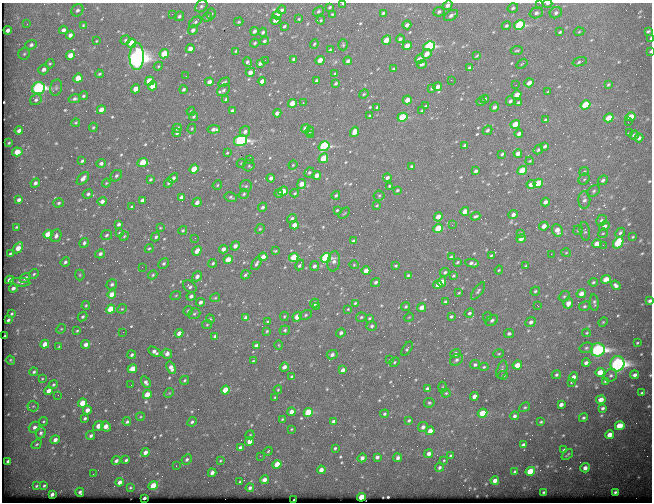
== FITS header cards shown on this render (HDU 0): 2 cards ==
NAXIS1  =                  650
NAXIS2  =                  500

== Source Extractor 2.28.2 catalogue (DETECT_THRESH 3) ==
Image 650 x 500 px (HDU 0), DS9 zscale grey, 1 PNG px = 1 image px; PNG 654 x 504 px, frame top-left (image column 1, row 500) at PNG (2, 3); each listed source drawn as its Kron ellipse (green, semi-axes under 4 px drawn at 4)
Background 668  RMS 3.5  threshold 10.4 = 3 sigma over >= 5 px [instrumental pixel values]
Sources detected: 582; of the 582, the 500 brightest by FLUX_AUTO listed and drawn (82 fainter detections omitted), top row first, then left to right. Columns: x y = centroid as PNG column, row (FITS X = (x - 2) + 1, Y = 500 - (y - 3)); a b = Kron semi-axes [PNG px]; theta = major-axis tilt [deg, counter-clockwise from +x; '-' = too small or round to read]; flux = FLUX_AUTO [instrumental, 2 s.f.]
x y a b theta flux
540 3 2 2 - 360
547 3 5 2 - 430
343 4 3 2 - 200
448 5 5 4 - 800
201 6 7 5 44 490
330 7 4 3 - 280
513 8 5 4 - 380
77 10 6 5 - 720
282 10 4 4 - 460
318 11 6 4 39 430
439 12 6 4 26 510
383 13 3 3 - 300
536 13 7 5 18 620
556 13 6 5 - 560
172 14 2 2 - 490
211 14 5 4 - 390
332 14 3 3 - 240
277 15 5 4 - 1200
451 15 8 4 31 740
179 16 5 4 - 530
207 17 5 4 - 400
299 19 3 2 - 210
321 20 4 4 - 280
275 21 5 3 - 670
195 22 7 4 34 480
239 22 5 3 - 230
27 24 3 3 - 210
83 25 4 3 - 210
407 25 4 3 - 900
519 25 5 4 - 20000
284 26 3 2 - 300
506 26 5 4 - 440
8 30 4 3 - 830
63 30 4 4 - 960
193 30 5 4 - 750
254 31 4 3 - 720
648 31 3 3 - 330
263 32 4 4 - 470
560 32 3 3 - 270
579 32 5 3 - 210
70 35 4 4 - 920
400 39 4 3 - 530
651 39 3 2 - 630
125 40 5 4 - 400
387 40 5 4 - 4700
96 41 3 2 - 200
264 41 4 3 - 390
132 43 5 4 - 6800
255 43 5 3 - 330
314 44 5 3 - 340
31 45 6 4 22 600
343 45 5 4 - 300
407 46 5 4 - 2700
429 46 6 4 25 28000
190 49 4 4 - 1500
330 50 3 3 - 230
517 50 6 2 5 240
236 51 4 4 - 300
651 51 3 2 - 220
24 54 6 5 - 380
164 54 5 4 - 6400
427 54 5 4 - 1800
70 55 4 4 - 2600
477 55 4 2 - 240
137 56 14 7 90 160000
293 59 3 3 - 380
420 59 5 3 - 1400
265 60 2 2 - 200
320 60 5 4 - 2700
348 61 4 3 - 890
247 62 5 3 - 520
580 62 7 2 17 410
260 63 4 3 - 920
50 64 5 4 - 260
422 64 5 4 - 530
522 64 6 3 37 210
158 66 5 4 - 270
469 68 4 3 - 540
44 69 5 5 - 860
393 69 3 3 - 310
250 72 5 4 - 1200
99 74 4 3 - 330
335 74 3 2 - 330
186 76 2 2 - 250
78 78 5 4 - 3900
316 80 3 3 - 320
451 80 2 2 - 910
149 81 5 4 - 4900
262 81 4 3 - 1200
209 82 4 4 - 1300
224 82 6 4 28 390
336 83 4 3 - 370
529 83 5 3 - 1300
516 85 2 2 - 280
608 85 4 3 - 290
153 86 4 4 - 3800
437 87 4 4 - 1400
38 88 6 5 - 51000
56 88 8 6 75 600
135 89 4 4 - 2500
183 89 4 3 - 520
432 89 4 2 - 280
223 90 7 5 40 660
548 92 3 2 - 220
364 94 5 4 - 250
517 95 5 4 - 2100
83 96 5 4 - 390
75 99 6 4 13 610
226 99 4 3 - 350
485 99 4 3 - 340
36 100 6 5 - 600
407 100 4 4 - 1800
510 101 4 3 - 490
481 102 4 2 - 230
292 103 4 4 - 2700
303 103 3 2 - 1000
519 103 4 3 - 540
585 105 5 4 - 11000
426 106 3 2 - 240
377 107 3 3 - 280
495 107 5 4 - 560
101 110 4 4 - 2600
191 111 4 3 - 400
232 111 3 3 - 500
422 111 3 2 - 320
277 113 4 3 - 1200
193 116 4 3 - 410
370 116 3 3 - 260
402 117 5 4 - 13000
630 117 5 4 - 3900
609 118 5 4 - 4500
545 120 3 3 - 320
628 122 2 2 - 300
76 123 4 3 - 260
515 124 5 4 - 4500
93 127 4 4 - 280
177 128 4 3 - 770
192 129 5 4 - 240
214 129 6 4 6 920
306 129 4 4 - 1700
487 130 5 4 - 450
19 131 4 3 - 880
245 131 6 5 - 900
310 131 5 4 - 330
354 132 5 4 - 1700
177 133 4 3 - 760
629 133 4 2 - 400
519 134 4 3 - 810
310 135 4 3 - 240
634 135 5 4 - 640
639 138 4 3 - 750
241 140 7 5 11 41000
9 143 3 2 - 240
465 145 4 3 - 600
324 146 5 4 - 27000
545 146 4 3 - 480
538 150 5 3 - 380
17 152 5 4 - 4100
227 153 3 3 - 230
518 153 4 4 - 1500
502 154 3 3 - 380
323 158 5 4 - 4300
249 159 2 2 - 2100
82 161 4 3 - 380
530 161 4 3 - 220
143 162 5 4 - 5900
101 163 5 4 - 630
241 163 4 4 - 220
293 165 4 4 - 220
249 166 6 5 - 410
412 166 4 3 - 340
194 169 5 4 - 4700
476 171 4 3 - 520
522 171 5 4 - 7800
584 171 5 4 - 270
309 173 5 4 - 470
317 175 4 4 - 1700
116 176 6 5 - 570
83 178 7 4 48 1200
173 178 5 3 - 690
271 178 4 3 - 860
387 178 4 3 - 700
151 179 3 3 - 360
584 179 6 5 - 330
603 180 5 4 - 590
35 183 5 4 - 660
106 183 4 3 - 210
168 183 5 3 - 270
538 183 5 4 - 5900
302 184 5 4 - 2000
531 184 4 4 - 1200
217 185 5 4 - 280
246 186 6 6 - 450
389 186 3 2 - 240
398 190 4 3 - 320
283 191 5 4 - 2500
594 191 7 5 40 510
279 193 4 4 - 470
295 193 4 3 - 280
88 194 5 4 - 560
244 194 5 4 - 360
336 195 4 3 - 360
379 196 5 5 - 360
181 197 4 3 - 730
231 197 6 4 -12 420
19 200 4 3 - 780
142 200 4 3 - 820
584 200 9 6 -88 820
102 201 5 4 - 1000
197 202 5 4 - 1000
545 202 4 3 - 970
59 203 5 4 - 480
377 205 3 3 - 210
132 206 3 3 - 540
262 207 4 4 - 560
337 210 4 3 - 260
465 211 4 4 - 1900
344 213 7 2 44 210
513 214 5 4 - 920
476 216 5 3 - 460
438 217 4 4 - 1800
292 218 5 4 - 560
601 220 6 5 - 620
118 224 4 3 - 670
294 225 4 4 - 1800
452 225 4 3 - 270
544 226 4 4 - 1400
604 226 6 4 32 1000
17 227 4 3 - 290
160 228 4 3 - 220
438 228 5 4 - 8400
260 229 5 4 - 340
183 230 5 4 - 330
557 230 6 5 - 1700
578 230 5 4 - 320
585 231 9 5 -80 500
119 233 4 3 - 220
520 233 4 3 - 230
603 233 5 3 - 250
620 233 5 4 - 440
48 234 5 4 - 3900
106 235 6 5 - 490
56 236 6 5 - 810
124 236 5 4 - 290
156 237 5 4 - 450
633 237 3 2 - 250
195 238 2 2 - 310
521 239 5 4 - 1200
353 241 4 3 - 600
84 243 5 4 - 600
618 243 6 4 53 12000
597 244 5 4 - 2500
603 245 2 2 - 1000
235 246 5 4 - 1100
18 248 6 4 58 2500
149 248 5 4 - 300
223 249 4 3 - 1300
197 251 5 4 - 2000
275 251 3 3 - 260
566 253 5 3 - 220
10 254 3 2 - 300
100 254 5 4 - 740
551 254 2 2 - 1200
491 255 3 3 - 260
263 257 4 4 - 2100
294 257 5 4 - 6300
451 257 4 3 - 350
326 258 5 4 - 24000
228 260 4 4 - 4000
334 261 10 6 80 1100
65 262 5 4 - 520
457 262 3 2 - 290
164 263 5 4 - 520
213 263 4 4 - 390
472 263 7 3 -11 620
256 264 7 4 61 560
300 265 5 3 - 550
354 265 4 4 - 250
314 266 5 4 - 690
396 266 3 3 - 300
526 266 3 2 - 250
142 267 2 2 - 220
499 270 4 3 - 220
366 271 4 4 - 2200
445 272 5 4 - 430
34 274 5 4 - 380
80 275 5 5 - 310
153 275 5 4 - 370
246 275 5 3 - 480
408 275 3 3 - 300
197 276 5 4 - 1000
453 276 3 3 - 280
25 278 5 4 - 1000
606 279 5 4 - 2900
10 280 4 4 - 1900
20 282 10 4 -5 540
375 282 5 4 - 510
442 282 5 4 - 2300
593 282 5 4 - 360
112 284 5 4 - 630
438 285 4 4 - 1900
616 285 5 3 - 640
190 286 7 5 -40 570
13 288 4 3 - 890
478 291 10 4 53 440
535 291 5 4 - 350
459 293 3 2 - 200
112 294 4 4 - 3000
581 294 5 4 - 1700
176 295 5 3 - 240
191 296 4 3 - 770
564 296 6 4 41 390
215 298 5 4 - 290
650 301 4 3 - 590
200 302 4 3 - 880
445 302 4 3 - 490
314 303 4 4 - 1100
355 303 3 3 - 280
568 303 5 4 - 1800
594 303 8 3 -85 410
86 305 4 3 - 250
406 306 5 4 - 410
538 306 3 2 - 480
584 306 6 4 29 410
316 307 3 2 - 400
422 308 4 4 - 1700
111 309 5 4 - 6800
122 309 5 4 - 270
348 309 3 3 - 220
188 311 5 4 - 380
469 313 5 4 - 510
12 314 3 3 - 280
194 314 6 5 - 410
306 315 6 4 29 370
284 316 5 3 - 240
451 316 3 3 - 450
83 317 5 4 - 370
246 317 4 3 - 940
297 317 5 4 - 2800
361 317 5 4 - 420
409 317 5 3 - 200
487 317 4 4 - 310
369 318 3 3 - 300
210 319 4 4 - 240
8 320 3 3 - 450
492 320 7 5 33 640
267 321 4 3 - 230
531 322 5 4 - 760
603 322 5 4 - 220
207 325 5 4 - 280
372 326 5 5 - 500
61 329 5 4 - 330
285 330 5 4 - 380
77 331 3 3 - 240
267 331 4 4 - 290
123 332 2 2 - 400
179 333 4 3 - 1500
341 333 5 4 - 690
509 333 5 4 - 550
587 333 4 3 - 230
5 336 3 2 - 280
215 336 3 3 - 450
637 343 3 2 - 210
45 344 4 4 - 2400
86 345 4 4 - 1000
279 345 5 3 - 210
59 346 4 4 - 210
256 346 4 3 - 990
586 348 7 5 15 490
407 349 8 4 57 470
598 350 7 6 - 74000
154 352 6 4 -33 970
167 354 5 4 - 1300
455 354 5 4 - 940
499 354 5 3 - 250
132 355 4 3 - 530
332 355 5 4 - 780
11 360 5 2 - 270
390 360 4 3 - 240
456 360 7 5 34 660
253 361 4 4 - 240
394 362 5 4 - 320
586 363 4 3 - 770
617 364 8 7 - 94000
475 365 5 4 - 540
517 365 4 4 - 2600
284 367 4 4 - 1300
484 367 5 4 - 350
171 368 6 4 -69 1300
132 369 5 4 - 4100
343 370 4 4 - 1300
502 370 9 5 73 730
34 372 4 3 - 400
600 372 5 4 - 3600
503 375 5 4 - 360
556 375 5 4 - 470
611 375 7 6 - 580
635 375 4 3 - 760
291 376 4 3 - 270
573 377 5 4 - 1000
42 379 4 4 - 240
184 380 5 4 - 340
605 381 3 3 - 320
146 382 6 4 -61 760
571 382 3 2 - 230
53 385 5 4 - 340
131 385 2 2 - 230
442 387 5 3 - 240
427 388 4 3 - 410
225 390 5 4 - 6400
278 390 4 3 - 260
48 391 4 3 - 1600
169 393 5 4 - 280
446 393 4 4 - 290
642 393 3 3 - 330
58 395 2 2 - 310
147 395 4 4 - 4500
474 396 4 4 - 1400
275 397 3 3 - 230
601 400 4 4 - 2000
82 403 4 4 - 4400
429 403 5 4 - 370
561 404 4 3 - 1100
33 406 5 5 - 310
525 407 6 4 30 340
603 408 3 3 - 500
87 410 4 3 - 1600
291 412 4 4 - 1400
308 412 5 4 - 10000
482 413 5 4 - 6000
384 414 4 4 - 400
515 416 4 4 - 640
140 417 4 3 - 220
85 418 4 3 - 450
583 418 5 4 - 420
282 419 4 3 - 220
409 420 4 3 - 400
43 421 4 4 - 280
127 422 4 4 - 430
192 422 5 4 - 470
333 422 4 3 - 900
541 422 4 3 - 320
98 426 6 4 37 2400
620 426 5 4 - 6100
34 427 6 5 - 930
106 427 5 4 - 2000
423 427 5 4 - 900
291 429 3 3 - 200
430 431 4 4 - 2300
41 433 6 5 - 580
250 435 4 4 - 220
610 435 4 4 - 2300
91 436 4 4 - 600
55 440 5 4 - 1100
249 441 4 4 - 2100
37 444 5 3 - 320
523 445 4 3 - 810
240 447 4 3 - 630
335 448 4 3 - 300
564 450 4 3 - 410
268 451 4 3 - 230
145 452 4 4 - 1100
429 453 4 4 - 930
567 455 6 2 40 280
260 456 2 2 - 670
451 456 4 3 - 480
377 457 4 4 - 710
362 458 4 4 - 960
398 458 4 3 - 710
187 459 5 4 - 570
126 460 4 3 - 440
444 460 3 3 - 200
8 461 4 3 - 610
116 461 5 4 - 740
220 461 4 3 - 230
277 464 4 4 - 4000
176 466 3 2 - 210
439 467 4 4 - 580
585 468 5 4 - 1000
321 470 4 4 - 1500
530 471 5 4 - 7300
515 472 4 3 - 510
212 473 4 4 - 1300
93 474 2 2 - 280
264 480 4 4 - 1300
495 480 4 4 - 1200
120 482 4 3 - 1300
240 482 3 2 - 260
36 486 3 3 - 290
44 486 4 3 - 330
153 486 5 4 - 5800
130 487 3 3 - 240
250 488 4 3 - 600
80 492 4 3 - 570
543 492 3 2 - 230
615 492 4 3 - 450
52 494 4 3 - 910
361 497 4 4 - 6900
144 498 3 3 - 760
294 500 2 2 - 320
At the frame edge (FLAGS 8, measured only in part): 7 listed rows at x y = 540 3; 547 3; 343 4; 448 5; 651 39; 651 51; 650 301
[82 fainter detections neither listed nor drawn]